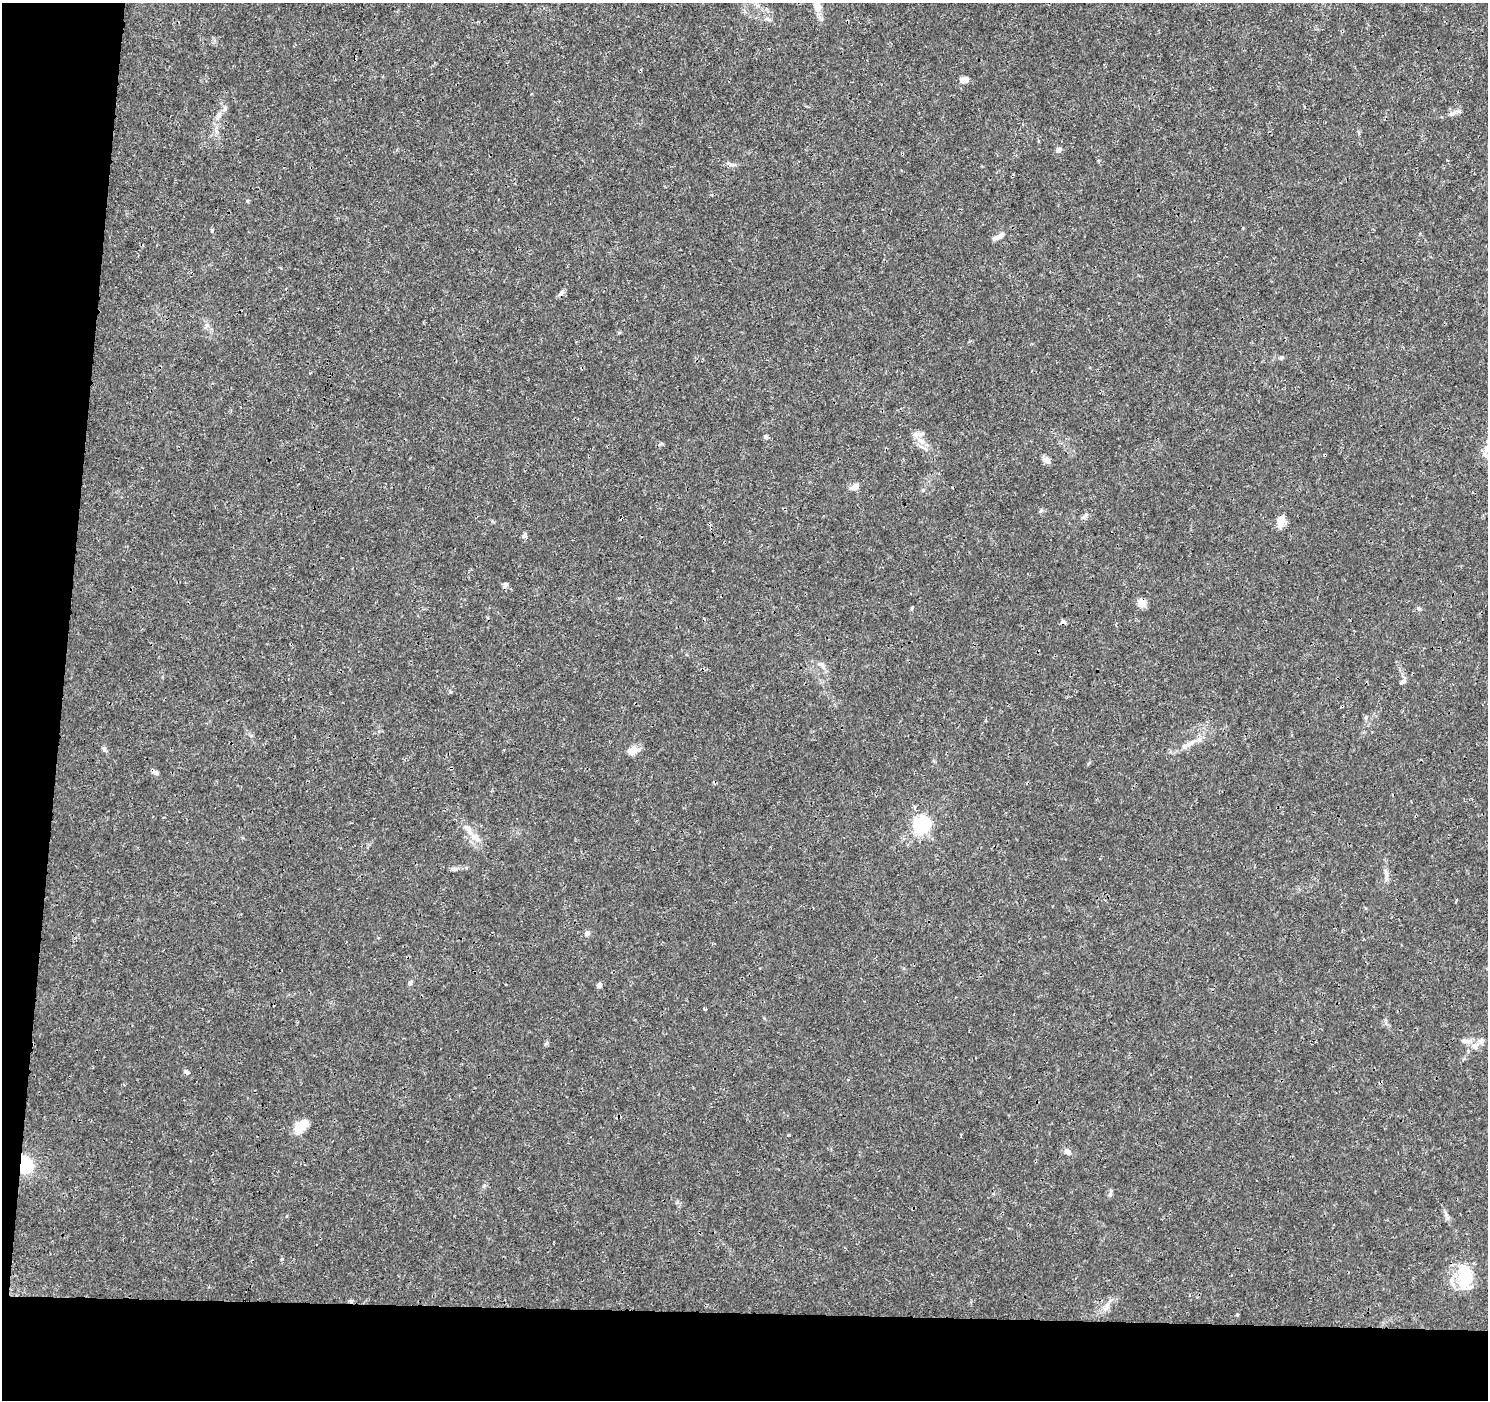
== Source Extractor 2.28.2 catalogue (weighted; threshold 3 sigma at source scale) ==
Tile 7 of 3 x 3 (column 1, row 3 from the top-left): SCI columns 1-1486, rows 228-1625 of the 4466 x 4702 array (HDU 1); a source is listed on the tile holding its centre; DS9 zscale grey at full resolution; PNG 1490 x 1402 px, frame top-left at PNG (2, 3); no overlay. Shown black and unused: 10% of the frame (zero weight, under 3 of 4 exposures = <1% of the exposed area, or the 3 px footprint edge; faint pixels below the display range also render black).
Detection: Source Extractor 2.28.2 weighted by HDU 2 'WHT'; one run over the whole footprint, this tile lists its part. Background 0.00382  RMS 0.0011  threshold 0.0051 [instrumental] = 3 sigma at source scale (4.5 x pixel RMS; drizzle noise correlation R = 1.50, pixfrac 1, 0.0396/0.0396 arcsec/px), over >= 5 px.
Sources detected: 61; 1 inside a brighter object's white glare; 2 cosmic-ray / hot-pixel residue — not listed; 5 inside a brighter listed object's ellipse — not listed separately; the other 53 listed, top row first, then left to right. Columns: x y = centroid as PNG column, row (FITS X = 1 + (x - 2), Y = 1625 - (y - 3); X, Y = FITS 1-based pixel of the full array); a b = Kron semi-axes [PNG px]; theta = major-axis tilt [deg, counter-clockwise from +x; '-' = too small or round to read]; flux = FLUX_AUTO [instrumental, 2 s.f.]
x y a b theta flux
817 5 19 10 -83 1.2
767 19 8 5 -18 0.29
964 80 10 7 5 0.7
225 109 8 6 69 0.31
1452 113 12 4 19 0.4
1058 150 5 5 - 0.6
733 165 10 4 -1 0.33
998 237 16 6 28 0.71
561 293 8 6 58 0.34
1281 357 6 5 - 0.2
766 437 8 4 -13 0.2
921 441 12 8 -31 0.93
661 444 6 4 18 0.16
1046 460 11 7 -21 0.48
855 486 10 7 41 0.65
1085 516 11 5 47 0.35
1280 521 13 7 80 1.6
523 536 7 4 -72 0.22
505 585 8 6 76 0.29
1141 602 8 7 - 1.3
912 608 6 3 71 0.12
1419 608 6 5 - 0.19
822 665 16 7 -41 0.62
1402 682 10 5 46 0.29
451 692 5 3 - 0.13
1366 717 5 5 - 0.19
1190 743 20 6 34 1
104 749 7 6 - 0.25
633 750 12 9 28 1.1
155 772 8 5 -28 0.38
921 825 7 6 - 32
468 829 21 8 -53 1.2
454 869 10 5 -18 0.29
1386 876 11 4 85 0.39
1456 901 4 2 - 0.12
587 933 6 6 - 0.4
410 983 7 5 63 0.27
599 985 5 5 - 0.47
705 1009 3 3 - 0.19
1464 1041 9 6 -16 0.34
1481 1041 9 7 25 0.43
546 1043 7 5 31 0.18
1474 1046 9 8 - 0.61
186 1072 8 4 -38 0.25
301 1126 15 9 51 2.4
1067 1151 12 7 -40 0.46
25 1165 8 7 - 14
484 1186 6 4 72 0.18
1110 1194 8 5 61 0.26
1445 1214 9 4 -82 0.3
1464 1276 24 18 89 4.1
351 1301 6 4 -48 0.18
1106 1306 17 7 62 0.8
Overlapping masked pixels (flux is a lower limit): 4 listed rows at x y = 1141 602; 155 772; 25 1165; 351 1301
Isophote crosses this tile's border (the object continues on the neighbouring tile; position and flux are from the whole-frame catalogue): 1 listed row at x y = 817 5
Unlisted compact peaks at least as high as the median listed source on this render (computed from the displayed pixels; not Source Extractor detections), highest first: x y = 282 1259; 212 230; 1237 1315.